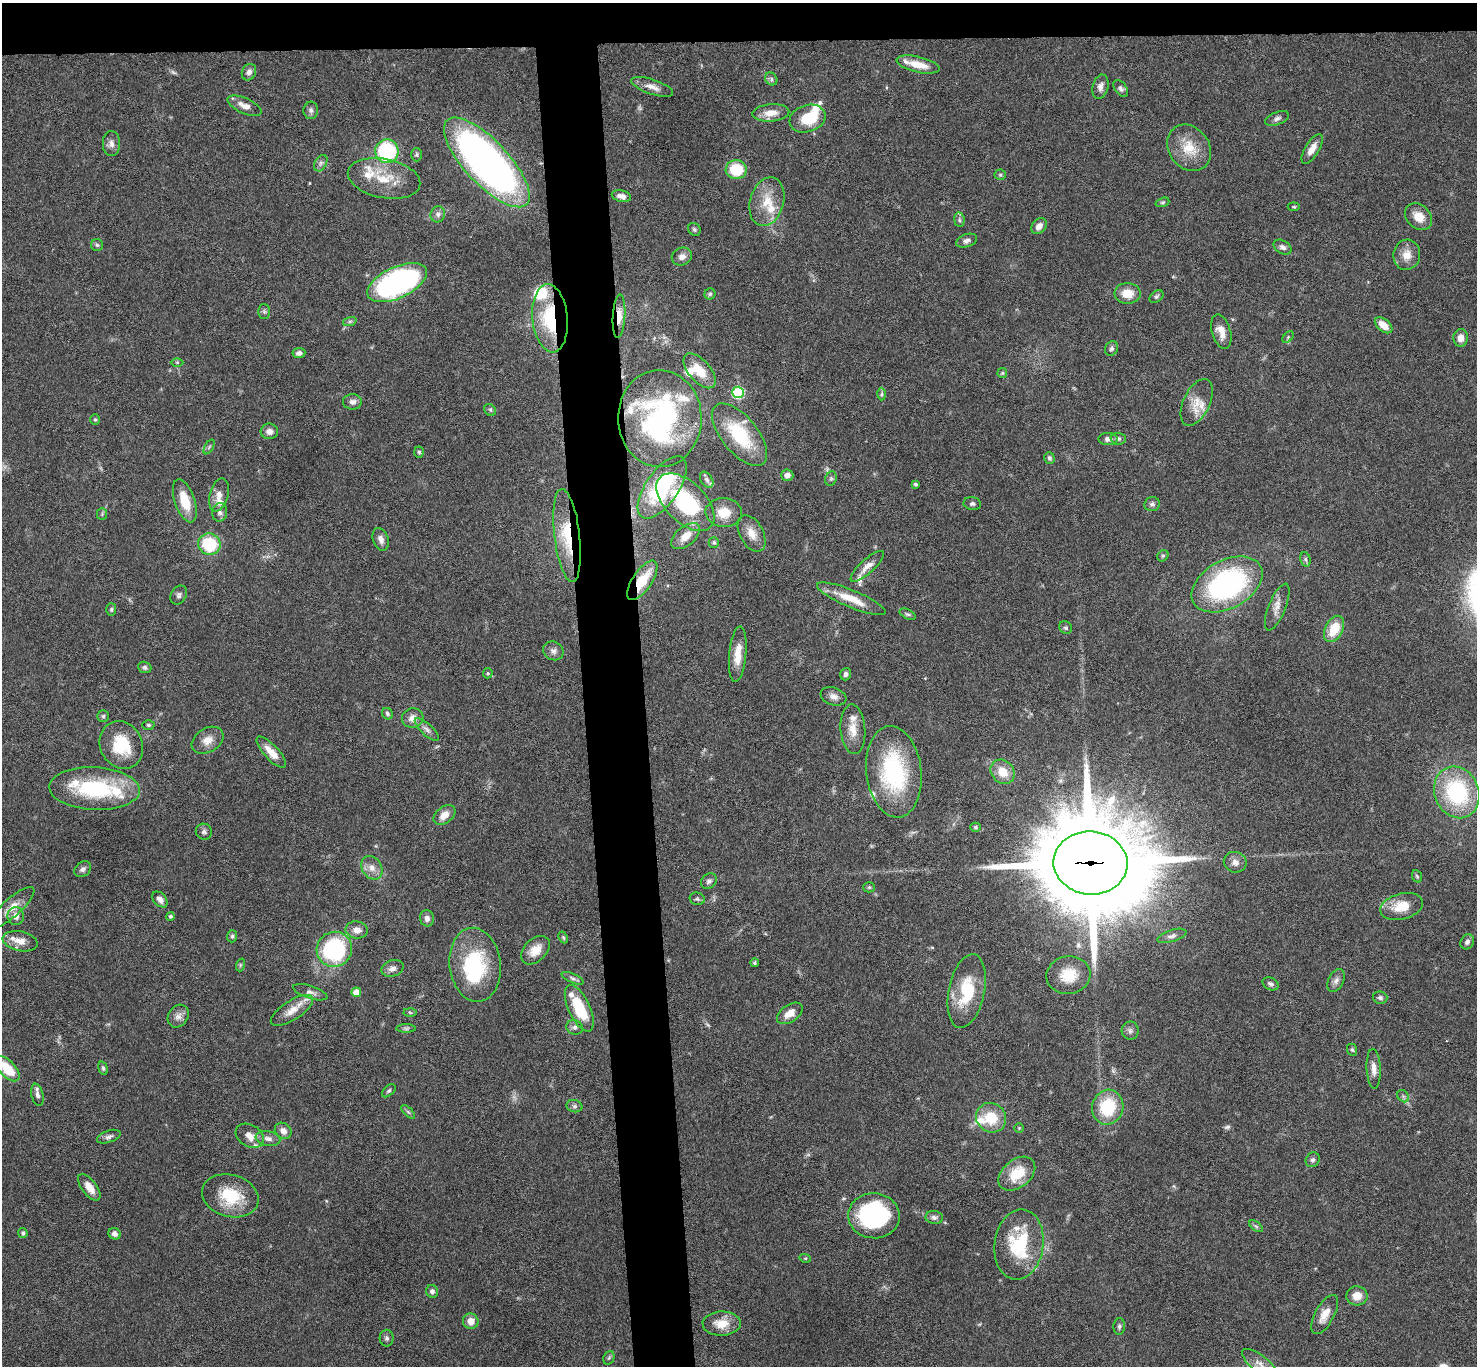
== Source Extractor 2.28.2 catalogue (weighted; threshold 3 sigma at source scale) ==
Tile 2 of 3 x 3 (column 2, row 1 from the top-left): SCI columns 1478-2952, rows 2910-4273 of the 4427 x 4397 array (HDU 1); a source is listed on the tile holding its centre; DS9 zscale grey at full resolution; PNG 1479 x 1368 px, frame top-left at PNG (2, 3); each listed source drawn as its Kron ellipse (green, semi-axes under 4 px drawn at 4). Shown black and unused: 7% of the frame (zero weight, under 4 of 8 exposures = <1% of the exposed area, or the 3 px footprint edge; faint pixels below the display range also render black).
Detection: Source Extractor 2.28.2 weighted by HDU 2 'WHT'; one run over the whole footprint, this tile lists its part. Background 0.0434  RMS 0.0035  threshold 0.0145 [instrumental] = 3 sigma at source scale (4.09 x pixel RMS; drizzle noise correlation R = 1.36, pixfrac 0.8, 0.05/0.05 arcsec/px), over >= 5 px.
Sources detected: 222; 3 too faint to see at this stretch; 1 inside a brighter object's white glare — neither listed nor drawn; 21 inside a brighter listed object's ellipse — not listed separately; the other 197 listed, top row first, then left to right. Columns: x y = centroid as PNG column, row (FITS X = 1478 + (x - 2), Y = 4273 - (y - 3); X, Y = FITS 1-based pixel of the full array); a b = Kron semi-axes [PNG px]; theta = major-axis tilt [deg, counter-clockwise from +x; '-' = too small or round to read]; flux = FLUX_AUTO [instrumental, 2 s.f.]
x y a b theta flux
918 65 22 8 -13 6.1
249 72 8 6 62 1.5
771 79 7 5 -50 0.74
652 87 22 7 -19 2.7
1100 87 12 7 78 1.7
1121 88 9 6 -53 0.99
244 106 18 7 -23 2.7
311 110 8 7 - 1
771 113 18 8 4 4.1
1277 118 12 6 21 1.2
807 119 18 13 19 11
111 144 12 8 90 1.7
1189 148 25 20 -54 8.9
1312 149 17 7 59 3
387 151 12 11 - 33
416 155 7 5 89 0.53
487 162 58 22 -47 170
321 163 9 5 61 1
736 169 10 9 - 10
1000 175 5 5 - 0.53
384 178 37 19 -11 11
621 196 10 6 -12 1.8
767 202 25 16 74 7.8
1162 202 7 4 19 0.55
1294 207 6 4 -5 0.38
438 214 8 7 - 1.2
1419 217 15 11 -43 4.3
959 220 7 5 -82 0.72
1039 226 9 6 45 1.9
694 229 7 6 - 0.66
966 241 11 6 19 1.2
97 245 6 6 - 0.6
1283 247 9 6 -30 1.3
1407 255 15 13 81 3.9
682 257 10 9 - 1.8
397 283 32 15 25 78
1128 293 13 10 -3 5
710 294 5 5 - 0.55
1156 297 8 5 39 0.75
264 311 7 6 - 0.75
619 316 22 6 86 4.6
550 318 34 17 -84 22
350 321 7 4 18 0.68
1384 325 10 6 -40 3.8
1221 331 18 9 -74 3.8
1288 337 7 4 46 0.55
1461 338 9 7 85 2.5
1111 348 8 6 63 0.82
299 353 6 5 - 1.1
177 362 6 4 0 0.45
700 371 21 11 -49 6.3
1002 373 5 5 - 0.44
738 392 6 5 - 31
882 394 6 4 89 0.52
352 402 9 7 2 1.5
1197 402 25 13 65 5.7
490 410 6 5 - 0.55
95 419 5 4 - 0.46
660 419 48 42 -90 72
269 431 8 8 - 1.6
740 435 37 18 -51 18
1108 439 10 6 0 1.7
1118 439 7 6 - 0.81
209 447 8 3 59 0.47
419 452 5 5 - 0.57
1049 458 6 5 - 0.69
787 475 6 5 - 1.5
831 479 7 5 69 0.65
707 480 9 6 -58 1.1
915 484 4 3 - 0.53
662 487 36 16 56 31
219 495 17 9 75 2.8
185 501 22 10 -71 7.9
685 502 35 20 -44 29
972 504 9 6 -9 0.82
1152 504 7 7 - 1
220 512 9 7 82 1.3
724 513 18 14 -4 5.5
102 514 5 5 - 0.53
752 533 20 11 -61 3.9
567 535 47 13 -83 14
686 536 17 9 39 4.2
381 539 12 7 -70 1.8
714 542 5 5 - 0.71
209 544 11 10 - 16
1163 556 6 5 - 0.5
1305 559 7 5 -73 0.68
867 566 22 7 42 2.9
642 580 23 9 56 9.2
1227 584 38 24 29 62
179 595 10 7 57 1.1
851 599 37 8 -23 7.2
1277 607 25 8 68 2.9
111 609 6 5 - 0.52
907 614 9 4 -25 0.65
1066 628 7 6 - 0.72
1334 629 14 9 63 8.2
553 651 10 9 - 1.6
738 654 28 8 85 5.4
145 667 7 5 -20 0.86
488 673 5 5 - 0.43
846 674 6 5 - 0.96
833 696 13 8 -19 1.9
387 714 6 5 - 0.75
103 716 6 6 - 0.57
413 718 11 9 13 2.5
148 725 6 4 -2 0.6
427 729 15 5 -43 1.5
853 729 25 12 -85 5
208 740 17 12 30 3.5
121 745 24 21 -63 13
271 752 20 7 -47 4.4
894 772 46 27 -83 34
1003 772 13 11 -51 5.4
94 789 45 21 -3 28
1457 792 26 22 -68 33
444 815 12 8 40 3.1
975 827 5 4 - 0.47
204 832 8 8 - 0.94
1235 862 11 10 - 2
1090 863 37 31 -6 6800
372 868 13 9 -57 2.6
83 869 9 7 41 1.1
1417 876 6 4 -67 0.51
709 881 8 7 - 1
869 887 5 5 - 0.46
160 899 9 6 -48 1.4
697 899 8 6 -13 0.67
12 907 29 9 41 4.2
1402 907 21 13 14 6.8
16 916 9 8 - 2.2
170 916 4 4 - 0.79
427 918 8 7 - 1.4
357 930 11 8 -7 2.2
232 936 6 5 - 0.57
1172 936 15 6 16 1.5
563 937 6 4 -63 0.47
20 941 17 9 -12 3.6
1467 942 8 6 52 1
334 949 18 17 - 37
535 950 17 11 44 4.7
755 963 4 4 - 0.48
240 965 6 4 72 0.51
475 965 37 25 -83 28
392 968 11 8 18 1.7
1068 975 22 19 9 8.1
572 978 12 4 -24 0.93
1336 980 12 7 62 1.6
1271 984 8 6 -28 1
967 991 37 18 78 16
310 992 18 6 -18 1.7
356 992 5 4 - 3.9
1380 998 7 6 - 0.83
579 1008 25 11 -64 14
292 1010 24 9 33 4.4
410 1012 6 4 -2 0.49
790 1013 14 8 33 3.6
178 1016 12 9 54 2
575 1027 8 7 - 1.2
406 1028 10 4 0 0.65
1130 1031 9 8 - 1.2
1352 1050 6 5 - 0.55
103 1068 7 4 -75 0.63
7 1069 15 8 -47 9.3
1374 1069 20 7 -87 2.5
389 1091 8 5 44 0.64
37 1095 11 6 -77 1.3
1403 1096 7 5 -46 0.69
574 1106 8 6 -14 0.82
1108 1107 17 15 75 16
408 1112 9 3 -45 0.59
991 1118 15 14 - 9.3
1019 1128 5 5 - 0.41
283 1131 9 7 -41 1.9
250 1136 15 11 -30 3.1
109 1137 12 6 19 1.1
268 1139 12 7 -12 1.8
1313 1160 8 6 57 0.91
1017 1174 21 14 39 10
89 1187 15 7 -52 3.7
230 1196 29 21 -16 14
874 1216 26 22 -4 44
934 1217 8 6 -8 1.2
1256 1226 8 4 -37 0.61
23 1233 5 4 - 0.76
114 1234 6 5 - 1.6
1019 1244 35 24 82 22
805 1258 6 3 -17 0.38
432 1291 6 6 - 1.1
1357 1296 10 9 - 3.6
1325 1314 21 9 61 4.3
471 1321 8 7 - 3.3
722 1324 19 12 1 5.5
1119 1326 8 5 86 0.78
387 1338 8 7 - 0.88
609 1358 7 5 68 0.54
1260 1364 21 8 -38 3.9
Overlapping masked pixels (flux is a lower limit): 5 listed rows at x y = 619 316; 550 318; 567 535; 642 580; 1090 863
Isophote crosses this tile's border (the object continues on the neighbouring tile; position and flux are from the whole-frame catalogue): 2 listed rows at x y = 7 1069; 1260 1364